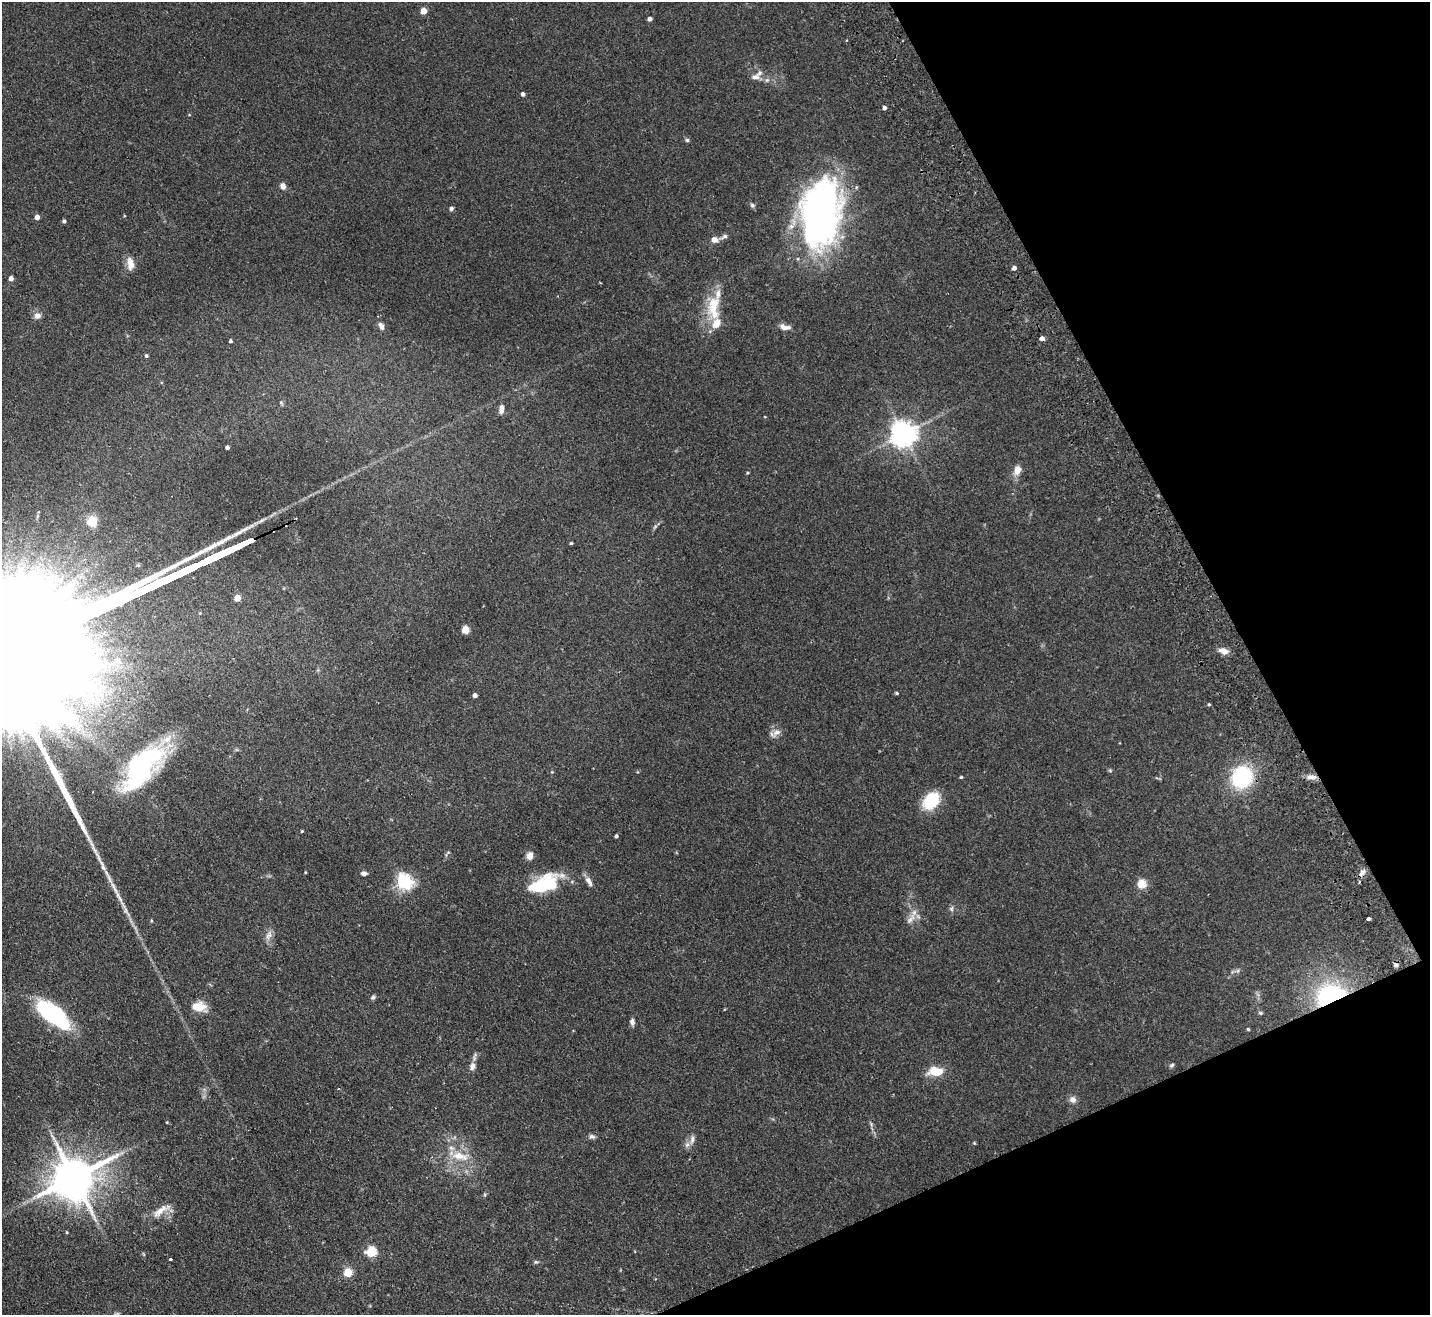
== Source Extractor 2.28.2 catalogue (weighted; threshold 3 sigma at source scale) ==
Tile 12 of 4 x 4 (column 4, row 3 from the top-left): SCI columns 4336-5763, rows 1634-2946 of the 5815 x 5758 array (HDU 1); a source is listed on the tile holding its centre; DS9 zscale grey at full resolution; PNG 1432 x 1317 px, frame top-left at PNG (2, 2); no overlay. Shown black and unused: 21% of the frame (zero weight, under 2 of 3 exposures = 3% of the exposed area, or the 3 px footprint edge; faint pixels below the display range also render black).
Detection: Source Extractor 2.28.2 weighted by HDU 2 'WHT'; one run over the whole footprint, this tile lists its part. Background 0.0802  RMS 0.0065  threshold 0.0291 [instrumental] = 3 sigma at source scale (4.5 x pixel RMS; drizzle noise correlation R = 1.50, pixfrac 1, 0.05/0.05 arcsec/px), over >= 5 px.
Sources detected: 103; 1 too faint to see at this stretch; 5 inside a brighter object's white glare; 2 cosmic-ray / hot-pixel residue — not listed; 7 inside a brighter listed object's ellipse — not listed separately; the other 88 listed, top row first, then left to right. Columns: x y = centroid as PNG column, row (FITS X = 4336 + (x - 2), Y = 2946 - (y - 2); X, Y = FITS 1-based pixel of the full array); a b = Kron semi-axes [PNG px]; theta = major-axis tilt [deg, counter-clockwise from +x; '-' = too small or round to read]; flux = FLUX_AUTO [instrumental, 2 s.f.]
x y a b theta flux
423 11 4 4 - 12
650 19 4 4 - 2.5
755 77 16 9 -9 4.8
523 94 4 4 - 2.5
884 108 4 3 - 2.3
189 115 5 3 - 0.47
687 140 5 5 - 1
283 186 8 7 - 2.7
752 205 7 6 - 1.3
451 208 6 5 - 1.4
820 208 70 38 76 230
37 217 4 4 - 4
64 221 4 4 - 1.3
724 237 16 5 24 2.2
714 240 7 6 - 4.4
130 264 17 9 -81 5.8
1014 268 4 4 - 3
11 278 4 4 - 2.4
713 304 33 17 64 18
37 316 9 8 - 3
381 326 9 6 -61 2.6
784 327 13 6 -11 3.8
1042 338 4 4 - 3.7
231 341 4 3 - 1.3
146 356 4 4 - 1.1
281 403 6 4 -67 0.94
501 409 10 6 84 3.5
904 434 8 8 - 700
227 447 4 4 - 2
1017 470 12 8 67 5.4
747 473 4 3 - 0.59
92 521 14 13 - 8.1
571 543 3 3 - 0.71
237 598 5 4 - 11
465 630 5 5 - 18
1224 651 12 7 -13 4.8
896 693 4 3 - 0.85
475 695 4 4 - 2.8
1209 704 4 3 - 0.77
777 732 13 9 34 3.8
143 764 68 25 35 74
1110 770 5 5 - 0.79
961 777 3 3 - 0.76
1242 777 21 19 61 54
1311 777 15 6 -3 3.9
931 801 20 14 49 23
302 831 4 3 - 0.55
616 836 4 3 - 1.4
447 853 10 3 51 1
530 855 10 7 68 4.2
305 872 4 3 - 0.5
364 873 7 5 -6 2.2
1362 873 12 6 53 2.9
404 881 6 6 - 160
589 881 14 6 -61 3.3
1142 884 5 5 - 31
551 885 29 17 14 22
124 908 38 5 -61 8.5
951 909 8 6 89 1.6
1368 918 4 3 - 2.4
911 919 19 7 55 4.7
269 935 16 7 68 3.6
1238 971 7 4 89 1.1
1330 995 30 22 18 78
373 997 7 6 - 1.3
199 1007 16 9 -7 11
1261 1013 6 5 - 0.91
53 1014 34 14 -38 82
632 1022 7 5 -87 2.3
1248 1029 4 3 - 0.84
1172 1065 6 5 - 1.1
472 1066 10 7 73 2.9
936 1072 15 9 -2 14
1073 1099 9 8 - 3.1
871 1124 8 4 -55 1.2
592 1137 9 6 -7 1.8
692 1139 14 6 76 3.1
974 1143 5 4 - 0.62
460 1156 29 12 -10 14
74 1178 14 12 37 2600
485 1194 6 4 79 0.85
161 1210 30 9 34 8
67 1232 5 3 - 0.51
372 1252 5 5 - 44
170 1259 3 3 - 1.3
536 1262 7 4 7 0.96
348 1272 5 5 - 29
117 1314 9 7 -8 1.9
Overlapping masked pixels (flux is a lower limit): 3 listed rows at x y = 1042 338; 1362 873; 1330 995
Isophote crosses this tile's border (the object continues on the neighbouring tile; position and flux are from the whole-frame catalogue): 1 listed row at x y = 117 1314